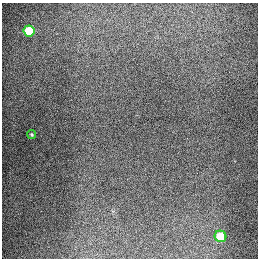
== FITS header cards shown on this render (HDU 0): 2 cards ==
NAXIS1  =                  256
NAXIS2  =                  256

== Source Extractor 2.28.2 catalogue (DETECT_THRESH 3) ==
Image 256 x 256 px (HDU 0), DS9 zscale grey, 1 PNG px = 1 image px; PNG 260 x 260 px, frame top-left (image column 1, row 256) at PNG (2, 3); each listed source drawn as its Kron ellipse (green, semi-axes under 4 px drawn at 4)
Background 1280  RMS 27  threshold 80.3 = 3 sigma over >= 5 px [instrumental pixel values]
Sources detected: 3; all 3 listed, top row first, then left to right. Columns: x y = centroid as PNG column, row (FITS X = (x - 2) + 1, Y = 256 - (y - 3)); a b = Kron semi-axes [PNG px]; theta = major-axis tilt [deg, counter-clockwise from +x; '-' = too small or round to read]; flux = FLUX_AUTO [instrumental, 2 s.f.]
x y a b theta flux
29 31 6 5 - 81000
32 134 5 4 - 2100
221 236 6 5 - 62000